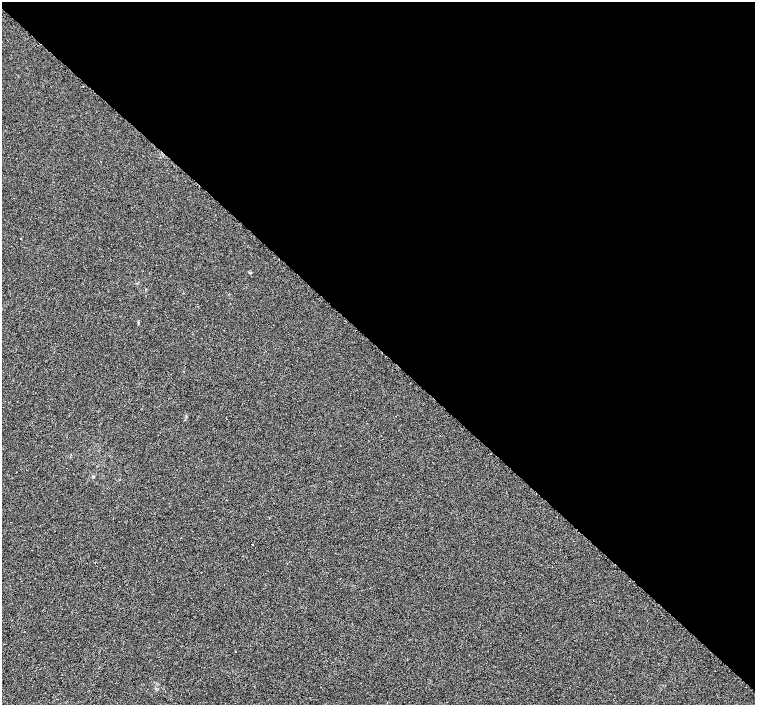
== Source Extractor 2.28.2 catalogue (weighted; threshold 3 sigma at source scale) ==
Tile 3 of 4 x 4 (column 3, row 1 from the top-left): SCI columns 3066-4571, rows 4425-5830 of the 6096 x 6087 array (HDU 1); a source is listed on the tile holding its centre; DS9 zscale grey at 2 x 2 block average (1 PNG px = mean of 2 x 2 image px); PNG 757 x 707 px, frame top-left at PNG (2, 2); no overlay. Shown black and unused: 49% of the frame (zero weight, under 2 of 3 exposures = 2% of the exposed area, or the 3 px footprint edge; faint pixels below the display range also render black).
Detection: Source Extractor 2.28.2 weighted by HDU 2 'WHT'; one run over the whole footprint, this tile lists its part. Background 0.00785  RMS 0.0056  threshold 0.0252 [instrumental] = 3 sigma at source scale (4.5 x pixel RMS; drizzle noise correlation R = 1.50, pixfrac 1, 0.0396/0.0396 arcsec/px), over >= 5 px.
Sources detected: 5; all 5 listed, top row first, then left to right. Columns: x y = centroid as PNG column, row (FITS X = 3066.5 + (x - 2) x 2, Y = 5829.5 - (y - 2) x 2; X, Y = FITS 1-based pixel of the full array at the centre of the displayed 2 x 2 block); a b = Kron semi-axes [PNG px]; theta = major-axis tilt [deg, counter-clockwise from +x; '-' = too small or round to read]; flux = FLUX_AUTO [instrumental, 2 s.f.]
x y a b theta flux
21 238 2 2 - 0.54
250 273 3 2 - 2.2
252 544 2 2 - 0.74
95 562 2 2 - 0.71
235 652 2 2 - 0.75